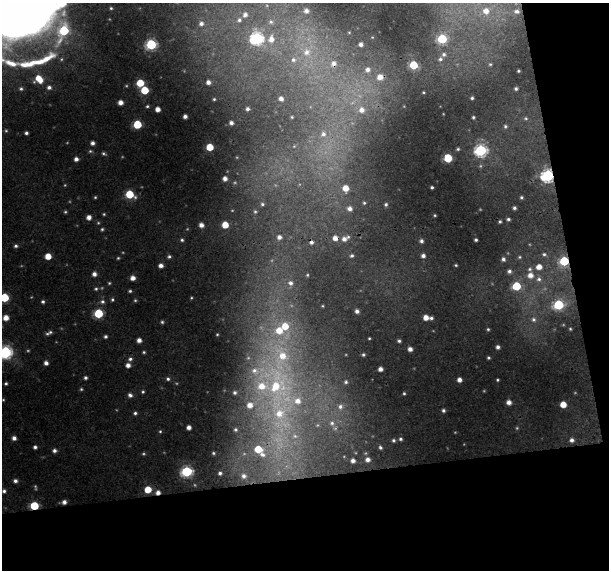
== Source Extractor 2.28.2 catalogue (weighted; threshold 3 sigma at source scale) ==
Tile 4 of 2 x 2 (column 2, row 2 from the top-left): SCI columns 608-1214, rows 18-585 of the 1214 x 1167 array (HDU 1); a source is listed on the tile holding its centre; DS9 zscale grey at full resolution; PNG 611 x 572 px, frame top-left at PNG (2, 3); no overlay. Shown black and unused: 22% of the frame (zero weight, under 3 of 4 exposures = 1% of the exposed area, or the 3 px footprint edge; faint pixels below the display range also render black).
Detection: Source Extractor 2.28.2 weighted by HDU 2 'WHT'; one run over the whole footprint, this tile lists its part. Background 0.0207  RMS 0.0035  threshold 0.0158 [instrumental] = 3 sigma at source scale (4.5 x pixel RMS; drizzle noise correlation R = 1.50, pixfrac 1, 0.0396/0.0396 arcsec/px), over >= 5 px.
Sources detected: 224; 31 too faint to see at this stretch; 1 inside a brighter object's white glare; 1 cosmic-ray / hot-pixel residue — not listed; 13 inside a brighter listed object's ellipse — not listed separately; the other 178 listed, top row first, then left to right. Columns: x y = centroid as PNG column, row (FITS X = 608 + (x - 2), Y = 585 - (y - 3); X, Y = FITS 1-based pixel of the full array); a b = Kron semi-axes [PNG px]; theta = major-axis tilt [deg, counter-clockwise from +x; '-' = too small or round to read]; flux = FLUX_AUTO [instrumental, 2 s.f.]
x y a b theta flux
111 8 3 3 - 0.45
306 11 8 8 - 2.5
486 11 8 8 - 4.1
517 11 7 5 -1 1.2
34 14 37 14 34 1200
245 15 7 7 - 2.3
239 20 8 7 - 1.5
271 22 9 8 - 2
201 23 5 5 - 1.5
349 32 5 3 - 0.33
372 37 4 2 - 0.21
257 38 7 7 - 65
271 39 11 9 80 4.4
442 39 6 5 - 28
151 44 6 5 - 40
361 44 4 4 - 1.5
307 52 15 13 85 8.2
444 54 6 6 - 1.1
293 60 9 8 - 2.1
333 64 9 9 - 3
490 64 5 4 - 0.57
413 65 5 5 - 14
368 69 6 6 - 1.6
518 71 3 3 - 0.51
380 77 6 6 - 3.1
39 79 8 7 - 6.6
208 82 5 5 - 1.9
140 83 5 5 - 11
49 87 6 6 - 1.3
21 89 5 4 - 0.7
516 89 4 4 - 0.83
145 90 5 5 - 14
423 92 3 2 - 0.32
472 98 4 4 - 0.71
214 99 4 4 - 0.52
281 99 4 4 - 1.8
120 102 5 4 - 2.6
147 106 5 4 - 0.64
158 109 4 4 - 2.8
247 109 4 3 - 0.95
361 110 9 8 - 3.1
185 116 4 4 - 1.6
292 117 3 3 - 0.39
473 117 4 3 - 0.63
526 118 6 5 - 0.69
231 123 4 4 - 1.4
137 124 5 5 - 17
505 126 5 5 - 0.68
26 133 4 3 - 0.93
323 134 11 10 - 3.9
92 143 4 4 - 1.3
210 147 5 5 - 9.5
458 149 4 3 - 0.55
481 150 6 6 - 54
90 151 5 4 - 0.55
448 158 5 5 - 18
76 159 4 4 - 1.7
548 175 6 6 - 71
225 179 4 4 - 2
432 187 3 3 - 0.61
345 188 7 6 - 5.8
130 194 6 5 - 17
95 197 4 4 - 0.45
521 197 3 3 - 0.61
364 203 6 5 - 0.73
262 204 5 4 - 0.64
386 204 4 4 - 0.82
514 208 4 3 - 0.86
349 209 7 7 - 2.4
255 211 5 4 - 0.51
65 212 4 4 - 0.54
104 214 4 3 - 0.46
435 215 3 2 - 0.37
89 217 5 5 - 2.4
508 219 4 3 - 0.79
201 225 5 5 - 2.2
225 225 5 5 - 7.1
102 229 4 4 - 0.61
279 237 5 5 - 1.6
335 238 6 6 - 3
345 239 11 6 27 3
182 240 6 5 - 0.83
476 240 3 3 - 0.74
421 241 4 4 - 1
311 242 6 5 - 1.3
16 246 5 4 - 0.86
544 254 8 6 -17 1.3
48 256 5 5 - 6
352 256 5 4 - 0.87
423 256 4 4 - 1.5
169 257 6 5 - 0.92
519 257 7 5 15 0.75
503 259 6 5 - 1.3
564 261 6 6 - 23
161 265 5 5 - 2
456 265 3 3 - 0.43
539 267 7 6 - 4
509 271 7 6 - 1.4
94 274 5 5 - 1.9
307 275 3 3 - 0.4
530 275 9 8 - 4
133 278 4 4 - 2.5
539 279 9 8 - 2.5
109 283 5 4 - 0.49
290 283 7 6 - 1.6
516 286 6 5 - 19
96 289 6 5 - 0.76
130 291 5 4 - 0.64
4 297 5 5 - 18
112 299 5 5 - 0.63
43 302 4 4 - 0.8
102 302 7 6 - 1.2
558 305 7 6 - 32
323 306 3 2 - 0.31
357 311 4 4 - 1.4
98 313 5 5 - 22
6 318 5 5 - 3.7
426 318 5 5 - 3.6
431 318 4 4 - 0.9
533 319 8 8 - 1.9
162 322 5 4 - 0.68
488 329 4 3 - 0.51
47 334 6 5 - 0.86
217 334 3 2 - 0.33
105 336 4 4 - 0.87
369 338 3 2 - 0.4
139 340 4 4 - 2.1
399 341 4 4 - 0.84
498 347 4 4 - 1.3
410 349 4 4 - 2.1
5 352 7 6 - 76
144 352 5 4 - 0.55
363 355 4 4 - 0.67
488 358 3 3 - 0.61
130 359 6 5 - 1.1
46 363 5 4 - 1.8
128 365 5 4 - 2.2
380 369 4 4 - 2.1
85 378 4 4 - 0.91
168 379 6 5 - 1.1
459 380 4 4 - 2
497 380 3 3 - 0.45
346 382 5 5 - 0.73
6 383 4 4 - 0.65
277 385 74 44 -65 80
81 389 4 4 - 0.53
143 392 5 4 - 0.62
404 393 4 3 - 0.58
130 395 6 5 - 1.3
509 402 4 4 - 2.2
563 404 5 5 - 5.3
340 407 7 7 - 1.8
443 410 3 3 - 0.84
135 413 5 4 - 0.86
332 423 9 8 - 2
189 427 4 4 - 2
235 429 4 4 - 0.66
160 431 5 4 - 0.56
14 438 4 4 - 1.8
400 439 3 3 - 0.73
393 440 4 4 - 0.68
572 440 6 5 - 1.5
35 447 4 4 - 1
380 447 4 3 - 0.7
54 450 5 5 - 1.3
258 450 10 7 -46 9.9
213 453 3 3 - 0.51
368 460 5 5 - 1.7
353 461 4 4 - 1.6
187 471 6 6 - 47
220 473 4 3 - 0.93
244 476 7 6 - 1.6
15 481 5 4 - 1.3
148 489 5 5 - 8.2
4 491 5 5 - 1
158 492 6 5 - 2.2
64 502 5 4 - 1.7
34 506 5 5 - 19
Overlapping masked pixels (flux is a lower limit): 9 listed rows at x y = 333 64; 548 175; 335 238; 311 242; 564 261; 258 450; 158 492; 64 502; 34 506
Isophote crosses this tile's border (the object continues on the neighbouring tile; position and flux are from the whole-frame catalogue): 4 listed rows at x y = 517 11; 34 14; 4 297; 5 352